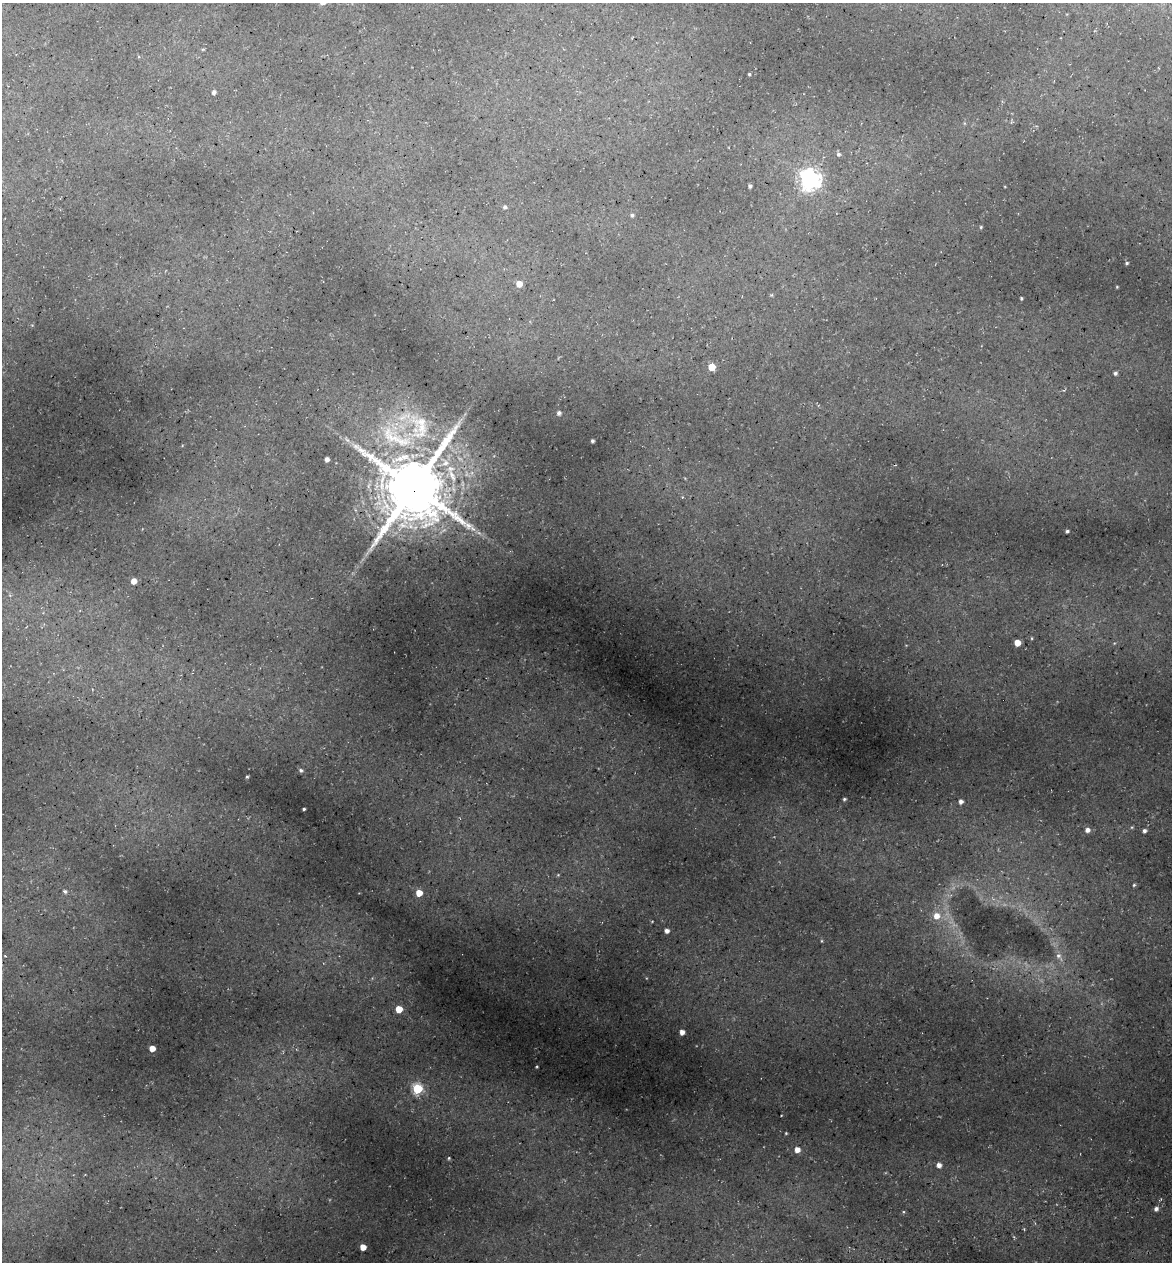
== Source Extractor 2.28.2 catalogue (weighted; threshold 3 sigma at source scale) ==
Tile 6 of 4 x 4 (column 2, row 2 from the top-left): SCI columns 1315-2484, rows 2597-3856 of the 4922 x 5194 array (HDU 1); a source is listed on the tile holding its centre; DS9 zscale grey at full resolution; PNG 1174 x 1264 px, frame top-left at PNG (2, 3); no overlay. Shown black and unused: <1% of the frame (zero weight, under 3 of 5 exposures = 5% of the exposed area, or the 3 px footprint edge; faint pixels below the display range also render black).
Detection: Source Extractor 2.28.2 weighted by HDU 2 'WHT'; one run over the whole footprint, this tile lists its part. Background 0.135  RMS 0.0071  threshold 0.0321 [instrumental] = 3 sigma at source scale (4.5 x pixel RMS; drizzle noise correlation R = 1.50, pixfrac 1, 0.0396/0.0396 arcsec/px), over >= 5 px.
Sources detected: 52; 1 too faint to see at this stretch — not listed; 2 inside a brighter listed object's ellipse — not listed separately; the other 49 listed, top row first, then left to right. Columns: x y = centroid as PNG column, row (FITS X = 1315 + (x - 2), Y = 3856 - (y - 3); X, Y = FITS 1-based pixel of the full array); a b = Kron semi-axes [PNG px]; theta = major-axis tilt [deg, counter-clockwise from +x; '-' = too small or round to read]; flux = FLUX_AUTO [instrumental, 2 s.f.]
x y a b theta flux
749 74 3 3 - 0.84
214 92 4 4 - 2.1
838 154 6 5 - 1.8
810 179 8 7 - 430
750 186 4 3 - 1.6
505 207 5 4 - 1.7
632 215 5 5 - 1.4
1127 263 4 3 - 0.87
519 284 5 5 - 7.2
1117 287 3 3 - 0.55
1021 298 3 3 - 0.92
712 367 5 5 - 14
1115 373 4 4 - 1.5
559 413 4 4 - 1.9
421 422 48 17 -13 37
395 438 62 21 -26 59
592 441 3 3 - 1.5
327 459 4 4 - 3
414 487 21 20 - 4900
1067 531 3 3 - 1.3
134 581 5 4 - 5.9
1032 638 5 3 - 0.67
1017 643 5 5 - 10
301 770 5 5 - 1.5
247 777 3 3 - 0.87
844 799 3 3 - 0.97
961 802 4 4 - 2.3
304 809 3 3 - 1.2
1087 830 6 5 - 3.4
1144 831 5 5 - 1.9
558 875 4 4 - 0.63
1134 885 5 4 - 0.89
65 891 5 4 - 1.2
419 893 5 5 - 10
936 916 7 7 - 7
667 931 4 4 - 3
5 956 3 3 - 0.46
1058 956 8 8 - 2.9
399 1009 5 5 - 13
682 1032 4 4 - 4.1
152 1048 5 4 - 7.4
537 1066 4 2 - 0.62
417 1089 6 5 - 51
786 1133 3 3 - 0.62
797 1150 5 5 - 5.6
449 1158 4 3 - 0.74
939 1165 5 5 - 3.6
1156 1209 6 5 - 2.5
363 1247 5 5 - 7.8
Overlapping masked pixels (flux is a lower limit): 1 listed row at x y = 414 487